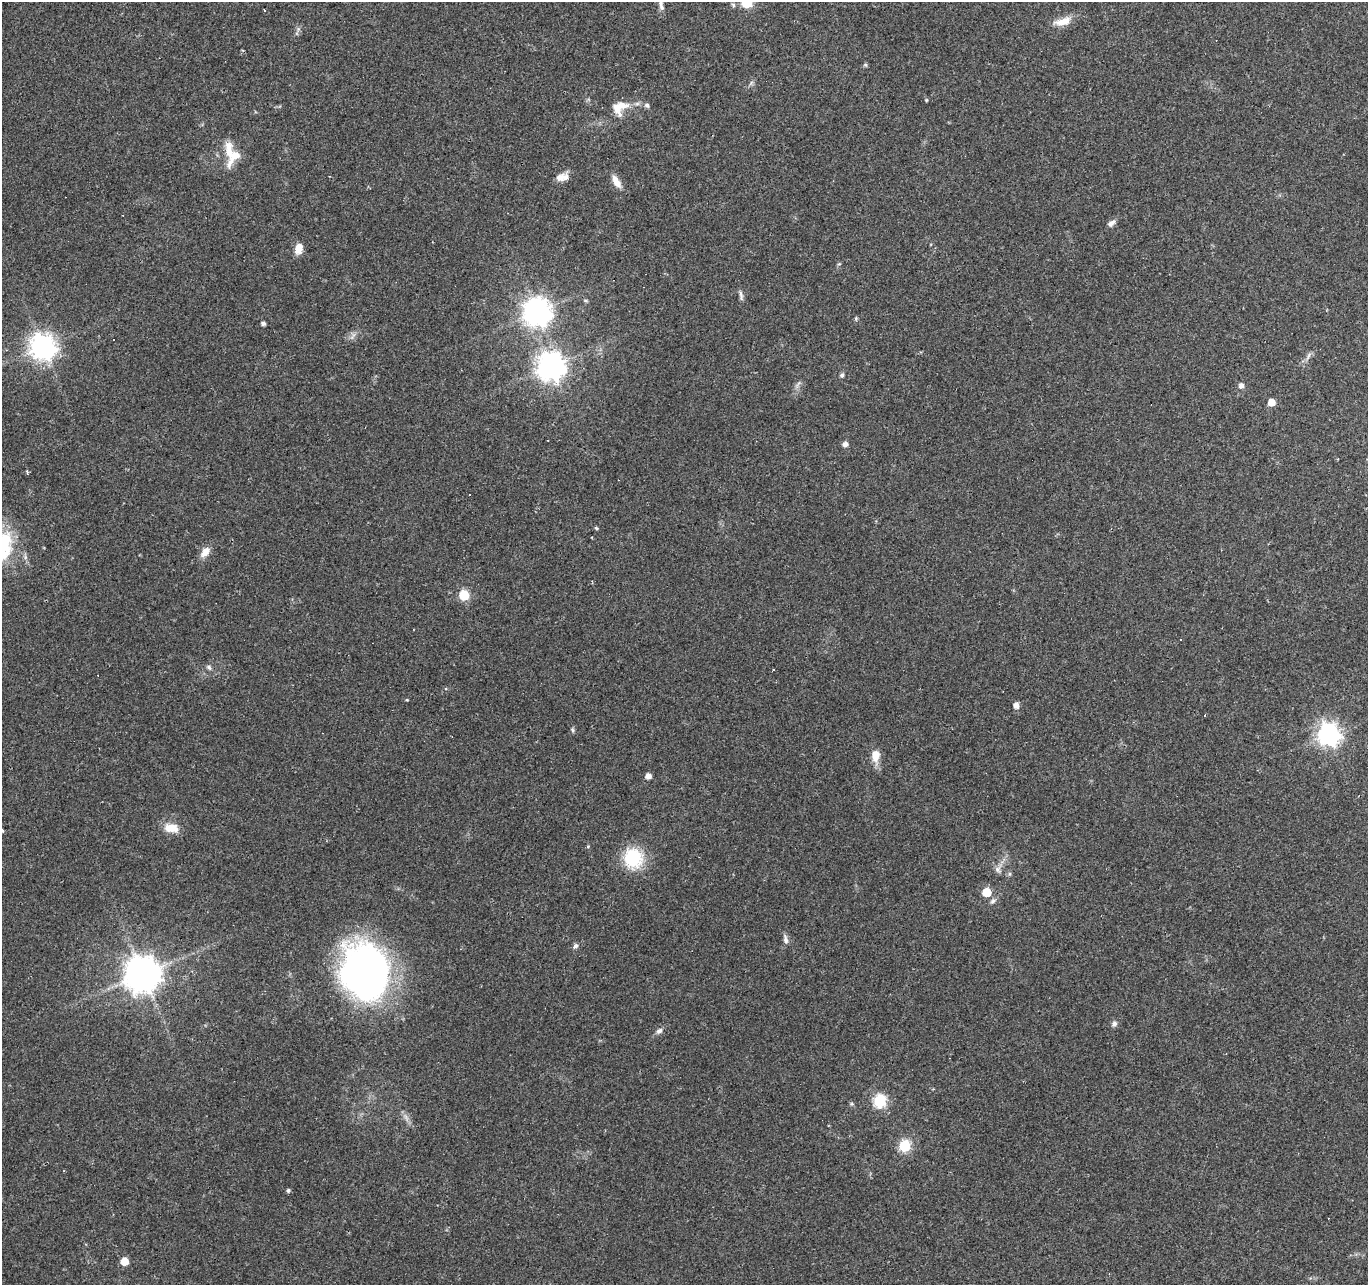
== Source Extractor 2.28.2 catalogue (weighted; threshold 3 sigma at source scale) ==
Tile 10 of 4 x 4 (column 2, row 3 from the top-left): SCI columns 1367-2732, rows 1492-2774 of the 5469 x 5613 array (HDU 1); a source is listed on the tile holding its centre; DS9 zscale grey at full resolution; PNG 1370 x 1287 px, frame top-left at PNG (2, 2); no overlay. Shown black and unused: <1% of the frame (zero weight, under 2 of 3 exposures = <1% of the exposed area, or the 3 px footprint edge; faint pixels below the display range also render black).
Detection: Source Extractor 2.28.2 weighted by HDU 2 'WHT'; one run over the whole footprint, this tile lists its part. Background 0.0349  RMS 0.004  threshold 0.018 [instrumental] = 3 sigma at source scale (4.5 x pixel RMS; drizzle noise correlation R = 1.50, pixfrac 1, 0.0396/0.0396 arcsec/px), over >= 5 px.
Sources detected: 70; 1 inside a brighter object's white glare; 8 cosmic-ray / hot-pixel residue — not listed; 1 inside a brighter listed object's ellipse — not listed separately; the other 60 listed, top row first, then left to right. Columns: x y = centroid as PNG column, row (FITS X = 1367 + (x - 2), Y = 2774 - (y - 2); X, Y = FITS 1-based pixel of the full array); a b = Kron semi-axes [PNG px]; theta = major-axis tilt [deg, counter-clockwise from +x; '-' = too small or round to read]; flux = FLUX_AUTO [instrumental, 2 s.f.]
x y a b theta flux
747 3 6 6 - 28
661 5 16 6 -78 1.9
733 5 6 5 - 0.71
264 10 3 3 - 0.88
1063 21 23 9 15 5.7
865 65 6 4 -30 0.56
926 100 4 4 - 0.4
647 105 6 5 - 1.1
619 107 24 14 24 7.2
232 154 29 18 -75 12
560 178 17 8 37 3.2
616 182 18 8 -61 3.8
1111 223 12 6 35 1.9
299 248 11 7 75 5.1
839 264 6 3 18 0.44
741 296 15 5 -81 1.3
585 301 7 4 -9 0.58
537 312 9 9 - 450
856 318 6 4 80 0.54
263 323 4 4 - 1.3
113 340 3 2 - 0.43
43 347 9 8 - 380
1308 355 12 4 63 1.4
551 366 9 9 - 450
842 375 7 5 39 0.88
798 384 12 3 59 0.93
1241 386 7 6 - 1.7
1271 402 5 5 - 5.8
845 444 7 6 - 1.6
27 472 6 3 -75 0.6
596 528 5 4 - 0.51
205 552 15 9 51 3.8
25 557 7 4 -73 0.91
464 595 6 6 - 25
209 667 8 6 -46 1
773 670 3 2 - 0.43
407 700 4 3 - 0.37
1016 705 5 5 - 2.9
1205 715 3 3 - 0.87
572 730 7 5 -58 0.69
1328 734 8 8 - 240
875 756 16 10 -90 5.2
648 776 5 5 - 2.7
171 828 19 11 -10 5.9
588 846 5 4 - 0.43
633 858 20 18 -81 24
998 869 11 8 -58 2
987 892 6 5 - 12
993 901 9 6 39 1.2
785 939 14 6 -80 1.6
576 946 7 6 - 1.1
368 971 62 46 -73 160
143 974 10 10 - 960
1114 1024 8 7 - 1.4
659 1031 9 6 40 1.5
880 1101 6 6 - 50
852 1104 6 4 -43 0.6
905 1146 6 6 - 36
288 1190 5 4 - 0.84
124 1261 5 5 - 9.3
Isophote crosses this tile's border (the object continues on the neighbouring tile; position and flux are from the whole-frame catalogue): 2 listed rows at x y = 747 3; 661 5